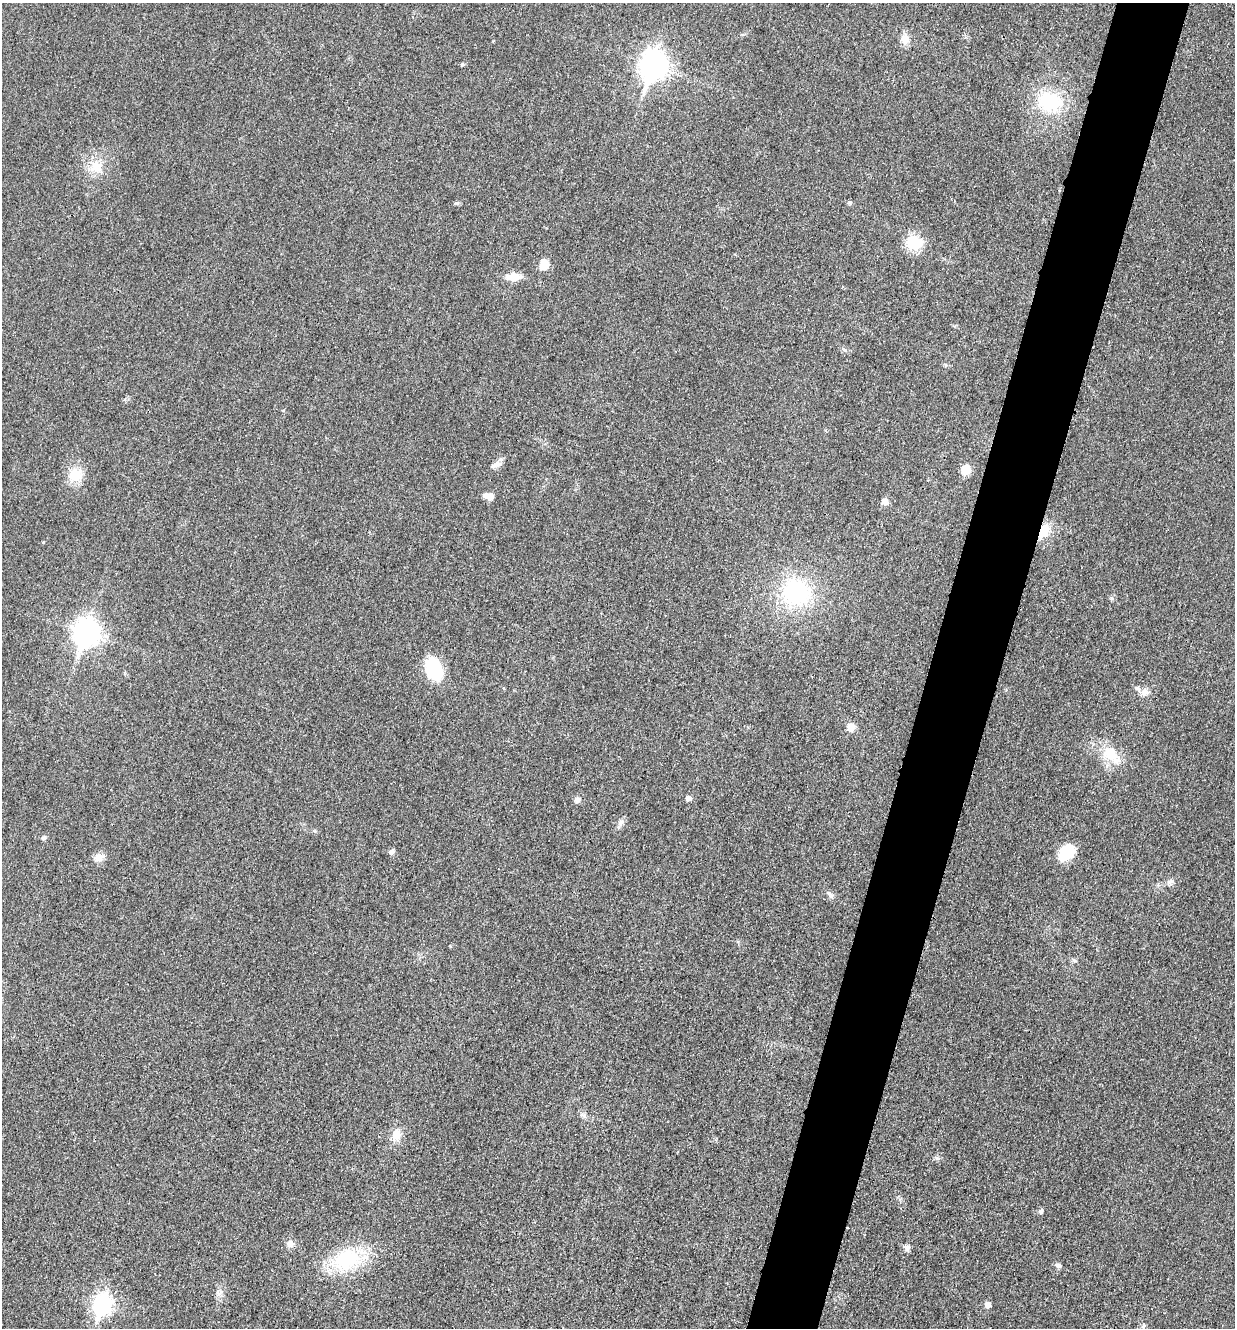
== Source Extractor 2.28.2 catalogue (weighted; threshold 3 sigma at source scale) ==
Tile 10 of 4 x 4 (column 2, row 3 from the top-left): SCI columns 1509-2741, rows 1350-2675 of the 5358 x 5347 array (HDU 1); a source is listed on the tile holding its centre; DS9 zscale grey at full resolution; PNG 1237 x 1330 px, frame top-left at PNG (2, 3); no overlay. Shown black and unused: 6% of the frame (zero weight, under 3 of 4 exposures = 2% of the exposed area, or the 3 px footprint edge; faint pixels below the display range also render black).
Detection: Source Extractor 2.28.2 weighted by HDU 2 'WHT'; one run over the whole footprint, this tile lists its part. Background 0.0415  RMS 0.0062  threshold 0.0281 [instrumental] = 3 sigma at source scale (4.5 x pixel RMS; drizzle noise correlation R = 1.50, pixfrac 1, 0.05/0.05 arcsec/px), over >= 5 px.
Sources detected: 46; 2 inside a brighter listed object's ellipse — not listed separately; the other 44 listed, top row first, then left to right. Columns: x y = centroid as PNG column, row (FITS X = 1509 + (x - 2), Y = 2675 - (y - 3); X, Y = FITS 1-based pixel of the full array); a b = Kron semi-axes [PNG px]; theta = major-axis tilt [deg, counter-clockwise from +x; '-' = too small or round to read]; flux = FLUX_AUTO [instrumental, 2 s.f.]
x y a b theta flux
905 39 14 12 -89 5.4
462 64 5 4 - 0.84
653 65 12 9 73 580
1050 102 29 22 -17 36
96 166 19 18 - 12
456 203 8 4 7 0.98
850 203 6 5 - 1
914 242 21 19 -5 16
544 264 12 9 77 7.4
513 277 15 8 1 8.9
496 465 14 6 16 2.7
966 470 10 9 - 8.2
76 475 20 20 - 12
490 496 6 6 - 5.4
884 501 8 8 - 3.1
1044 531 14 10 59 12
43 542 4 3 - 0.48
796 593 32 31 - 65
86 632 11 9 72 540
434 669 19 13 -66 40
1144 692 10 9 - 4
851 727 9 8 - 5.1
1110 754 23 19 -27 17
688 798 5 5 - 2.7
577 800 7 7 - 2.4
620 823 10 6 63 2.4
44 838 7 5 48 1.2
391 852 8 6 40 2
1067 852 17 13 46 22
99 857 13 10 20 4.7
1170 881 9 6 25 2.2
830 894 9 4 -35 1.6
582 1115 10 4 -31 1.7
396 1135 13 10 76 7.4
936 1158 7 5 -21 1.4
1041 1212 6 5 - 1.8
290 1244 10 9 - 3.3
907 1248 8 8 - 2.3
346 1260 35 26 28 43
1058 1266 9 6 -24 1.7
219 1292 11 7 -25 2.6
102 1305 9 7 72 230
988 1305 5 5 - 4
1143 1326 6 5 - 1.2
Overlapping masked pixels (flux is a lower limit): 1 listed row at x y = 1044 531
Unlisted compact peaks at least as high as the median listed source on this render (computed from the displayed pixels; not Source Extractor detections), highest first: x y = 1111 598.